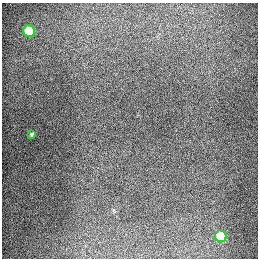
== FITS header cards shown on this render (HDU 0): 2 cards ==
NAXIS1  =                  256
NAXIS2  =                  256

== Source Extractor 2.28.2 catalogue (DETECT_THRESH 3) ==
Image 256 x 256 px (HDU 0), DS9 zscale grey, 1 PNG px = 1 image px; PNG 260 x 260 px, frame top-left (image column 1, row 256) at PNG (2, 3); each listed source drawn as its Kron ellipse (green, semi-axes under 4 px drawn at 4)
Background 1280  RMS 26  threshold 79.3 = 3 sigma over >= 5 px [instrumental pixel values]
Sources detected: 3; all 3 listed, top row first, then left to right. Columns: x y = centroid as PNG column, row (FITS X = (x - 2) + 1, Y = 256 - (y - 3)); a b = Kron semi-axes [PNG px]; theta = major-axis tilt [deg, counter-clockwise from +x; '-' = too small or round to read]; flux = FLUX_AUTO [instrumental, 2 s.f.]
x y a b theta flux
29 31 6 5 - 94000
32 134 4 3 - 2500
221 236 6 5 - 70000